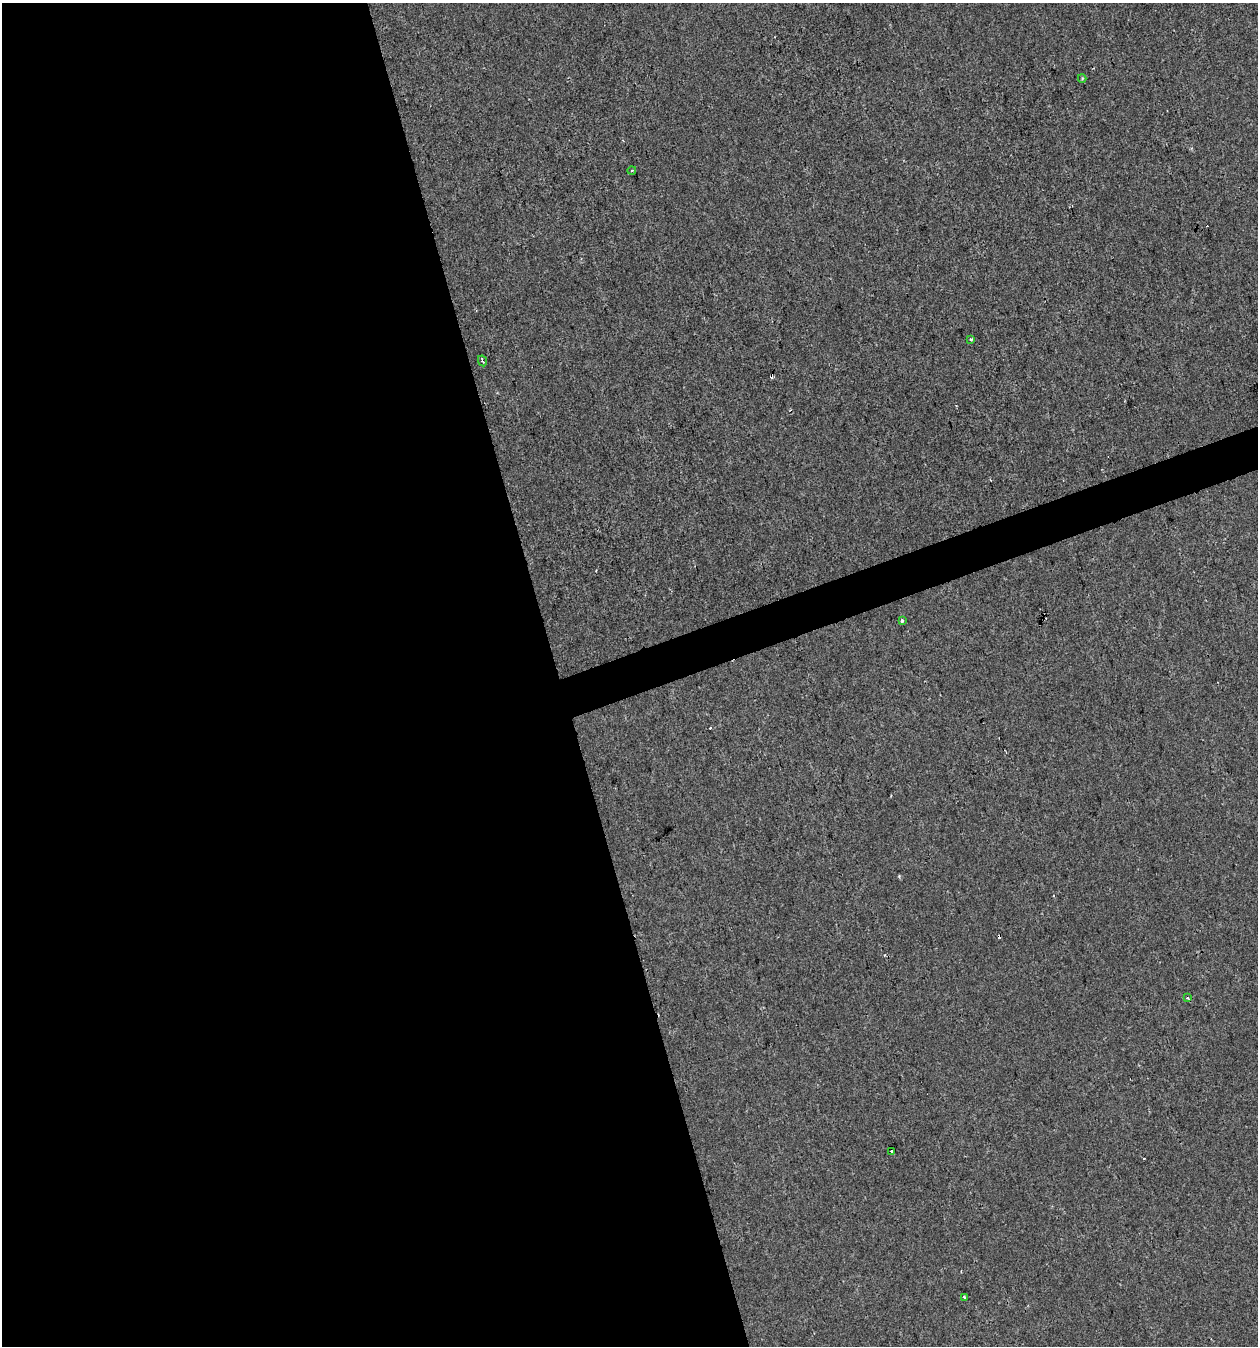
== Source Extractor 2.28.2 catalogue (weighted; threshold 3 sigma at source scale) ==
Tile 9 of 4 x 4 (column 1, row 3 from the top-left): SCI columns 117-1372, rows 1345-2688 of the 5201 x 5378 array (HDU 1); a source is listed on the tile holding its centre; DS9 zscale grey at full resolution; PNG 1260 x 1348 px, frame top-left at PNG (2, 3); each listed source drawn as its Kron ellipse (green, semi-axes under 4 px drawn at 4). Shown black and unused: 46% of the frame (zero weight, under 2 of 3 exposures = <1% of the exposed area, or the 3 px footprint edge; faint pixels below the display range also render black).
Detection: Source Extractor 2.28.2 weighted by HDU 2 'WHT'; one run over the whole footprint, this tile lists its part. Background -8.94e-04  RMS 0.0042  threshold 0.0189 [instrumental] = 3 sigma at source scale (4.5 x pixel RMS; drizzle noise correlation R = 1.50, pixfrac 1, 0.0396/0.0396 arcsec/px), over >= 5 px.
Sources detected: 14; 6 cosmic-ray / hot-pixel residue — neither listed nor drawn; the other 8 listed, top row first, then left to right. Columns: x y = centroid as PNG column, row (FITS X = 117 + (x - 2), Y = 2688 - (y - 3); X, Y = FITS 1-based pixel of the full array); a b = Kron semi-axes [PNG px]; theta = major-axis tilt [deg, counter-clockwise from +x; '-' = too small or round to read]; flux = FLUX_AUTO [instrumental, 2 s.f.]
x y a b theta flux
1082 78 4 4 - 0.47
632 170 4 3 - 0.41
971 339 3 3 - 0.78
482 361 5 3 - 1.7
902 621 3 3 - 6.8
1188 998 3 3 - 0.93
891 1151 3 3 - 0.83
964 1297 3 2 - 0.68